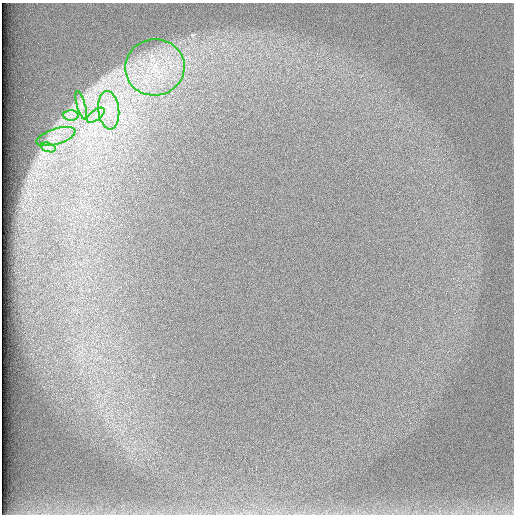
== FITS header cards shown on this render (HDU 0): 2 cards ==
NAXIS1  =                  512 /
NAXIS2  =                  512 /

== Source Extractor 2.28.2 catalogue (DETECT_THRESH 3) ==
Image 512 x 512 px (HDU 0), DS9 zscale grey, 1 PNG px = 1 image px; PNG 516 x 516 px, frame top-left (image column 1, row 512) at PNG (2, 3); each listed source drawn as its Kron ellipse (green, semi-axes under 4 px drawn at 4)
Background 98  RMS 2.8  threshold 8.47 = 3 sigma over >= 5 px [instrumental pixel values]
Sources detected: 7; all 7 listed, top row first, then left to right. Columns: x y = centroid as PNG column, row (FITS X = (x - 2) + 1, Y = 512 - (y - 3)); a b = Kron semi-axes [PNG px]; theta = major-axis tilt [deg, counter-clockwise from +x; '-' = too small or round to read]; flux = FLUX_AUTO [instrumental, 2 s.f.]
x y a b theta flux
155 67 30 28 9 14000
81 105 15 4 -74 890
109 110 19 10 -83 3800
96 115 10 5 36 1000
71 116 8 5 0 820
56 137 20 7 18 2100
48 147 8 4 -18 580